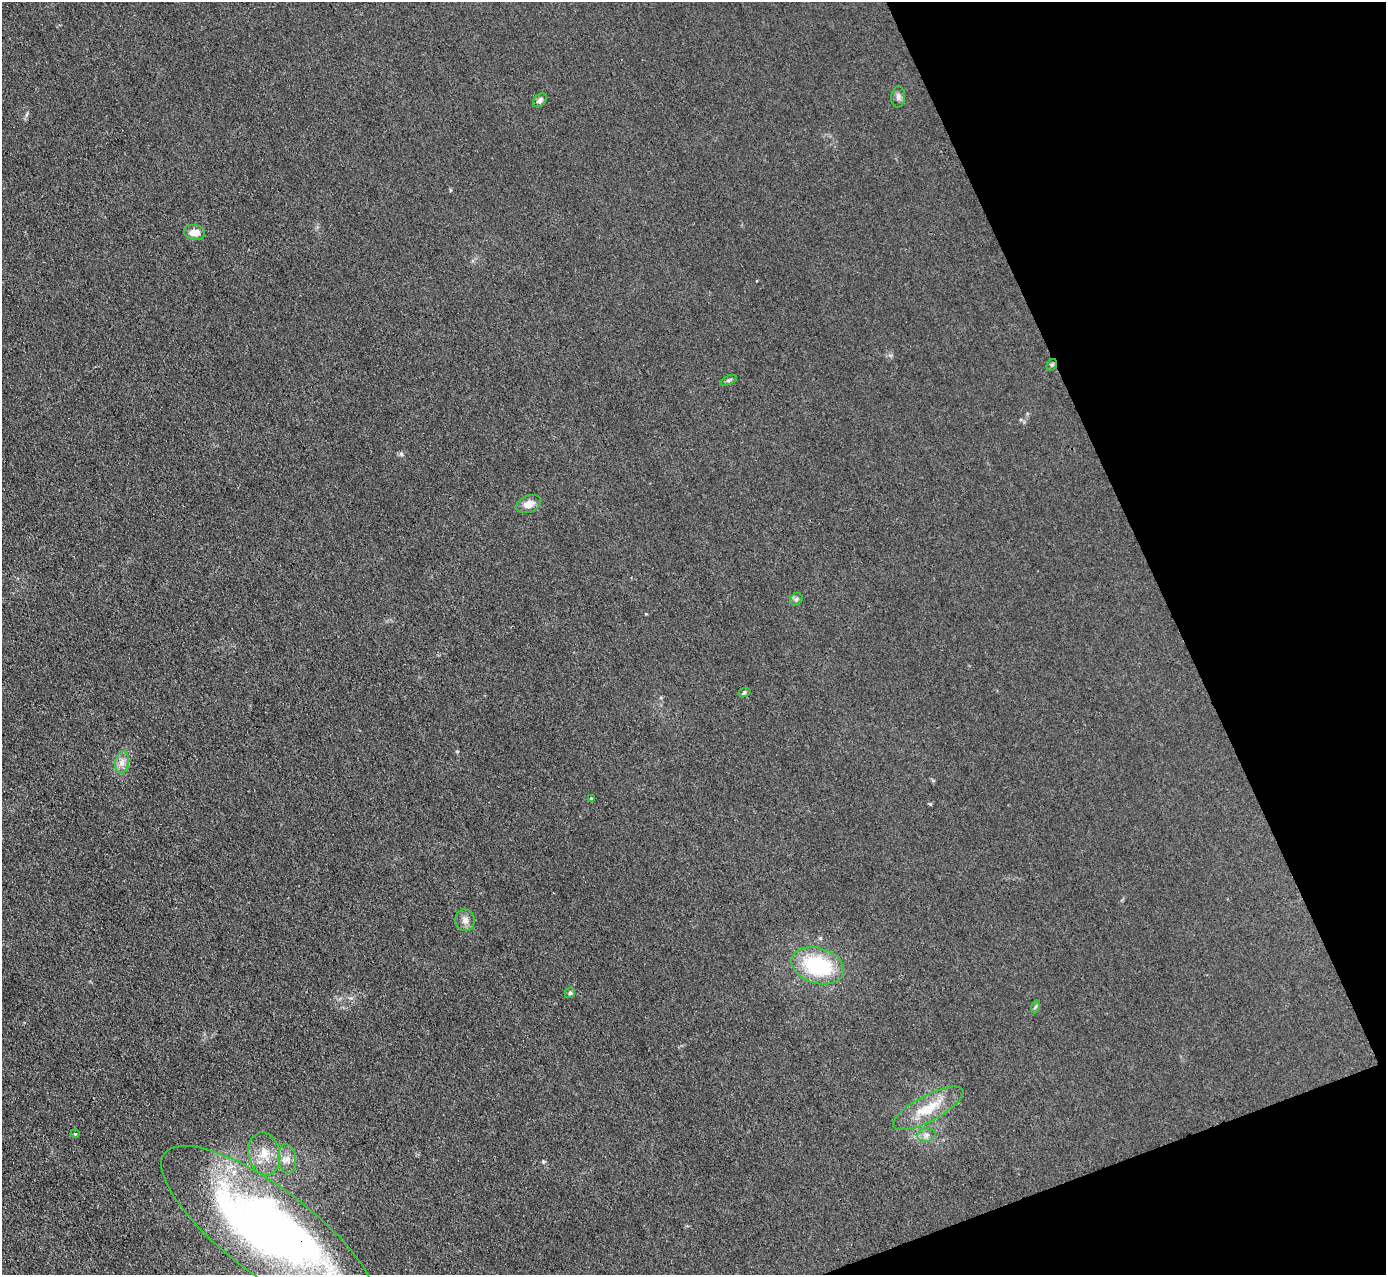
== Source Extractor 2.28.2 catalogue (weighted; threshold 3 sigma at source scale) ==
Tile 12 of 4 x 4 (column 4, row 3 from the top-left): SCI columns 4156-5539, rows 1425-2697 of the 5540 x 5526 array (HDU 1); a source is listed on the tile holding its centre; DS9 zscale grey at full resolution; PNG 1388 x 1277 px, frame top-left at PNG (2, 2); each listed source drawn as its Kron ellipse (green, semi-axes under 4 px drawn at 4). Shown black and unused: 19% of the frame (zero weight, under 3 of 4 exposures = <1% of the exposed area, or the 3 px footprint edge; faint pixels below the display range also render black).
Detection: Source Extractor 2.28.2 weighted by HDU 2 'WHT'; one run over the whole footprint, this tile lists its part. Background 0.0438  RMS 0.0059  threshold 0.0267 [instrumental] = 3 sigma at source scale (4.5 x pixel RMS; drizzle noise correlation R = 1.50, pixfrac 1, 0.05/0.05 arcsec/px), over >= 5 px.
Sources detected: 23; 2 inside a brighter object's white glare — neither listed nor drawn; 1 inside a brighter listed object's ellipse — not listed separately; the other 20 listed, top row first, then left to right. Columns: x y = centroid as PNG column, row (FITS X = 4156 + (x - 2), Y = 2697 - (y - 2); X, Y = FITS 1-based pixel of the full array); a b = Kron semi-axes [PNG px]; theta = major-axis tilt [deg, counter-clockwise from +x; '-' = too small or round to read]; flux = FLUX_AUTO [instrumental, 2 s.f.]
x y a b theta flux
898 97 10 7 84 2
540 100 8 5 48 2.2
194 232 10 7 -8 5.3
1052 365 6 4 61 0.95
729 380 9 4 21 1.1
529 504 13 8 23 5.4
796 599 7 5 45 1.2
744 693 6 4 20 0.85
122 762 11 7 82 3.5
591 798 4 3 - 0.47
465 920 11 9 -69 3.4
818 966 27 17 -17 48
570 993 5 5 - 1.1
1035 1007 6 4 71 0.87
928 1108 39 13 28 19
75 1134 4 4 - 0.6
926 1135 9 6 15 2.5
264 1154 21 15 -77 13
287 1159 15 9 -81 5.2
268 1232 130 43 -37 400
Overlapping masked pixels (flux is a lower limit): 2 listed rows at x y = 1052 365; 268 1232
Isophote crosses this tile's border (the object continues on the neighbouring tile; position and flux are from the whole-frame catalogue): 1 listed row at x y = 268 1232
Unlisted compact peaks at least as high as the median listed source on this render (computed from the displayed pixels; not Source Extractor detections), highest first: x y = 401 454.